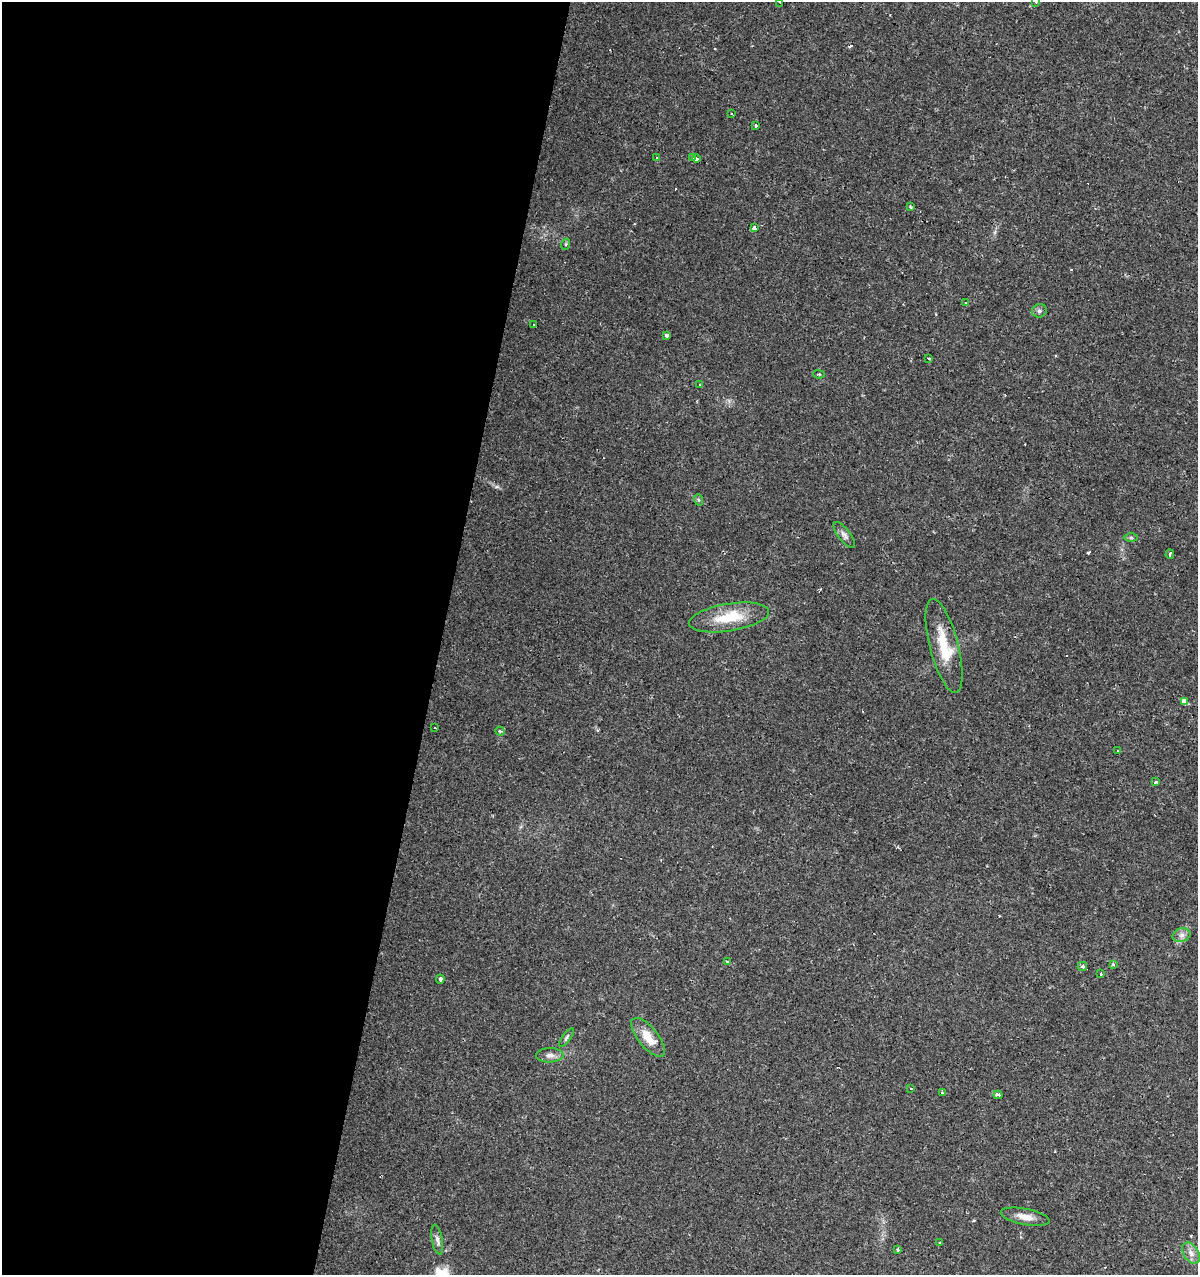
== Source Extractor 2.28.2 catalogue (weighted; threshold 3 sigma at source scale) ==
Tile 5 of 4 x 4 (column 1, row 2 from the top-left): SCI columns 218-1413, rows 2552-3824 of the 5283 x 5098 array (HDU 1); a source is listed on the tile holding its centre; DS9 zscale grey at full resolution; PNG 1200 x 1277 px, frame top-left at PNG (2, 2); each listed source drawn as its Kron ellipse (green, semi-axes under 4 px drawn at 4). Shown black and unused: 37% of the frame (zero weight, under 2 of 3 exposures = <1% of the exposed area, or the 3 px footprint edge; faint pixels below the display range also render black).
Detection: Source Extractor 2.28.2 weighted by HDU 2 'WHT'; one run over the whole footprint, this tile lists its part. Background 0.0208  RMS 0.0036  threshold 0.016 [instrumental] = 3 sigma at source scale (4.5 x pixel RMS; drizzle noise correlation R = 1.50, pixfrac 1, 0.0396/0.0396 arcsec/px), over >= 5 px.
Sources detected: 54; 9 cosmic-ray / hot-pixel residue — neither listed nor drawn; the other 45 listed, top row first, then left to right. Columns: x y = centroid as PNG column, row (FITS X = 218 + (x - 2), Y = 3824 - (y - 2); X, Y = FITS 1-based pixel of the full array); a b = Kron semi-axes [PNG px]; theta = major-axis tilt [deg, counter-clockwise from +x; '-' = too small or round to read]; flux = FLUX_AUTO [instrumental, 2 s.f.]
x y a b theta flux
780 2 2 2 - 0.26
1036 2 3 3 - 0.52
732 114 4 2 - 0.39
755 126 3 3 - 4.8
657 157 3 2 - 0.69
693 158 3 3 - 1
696 159 4 3 - 0.95
910 206 3 3 - 0.46
754 228 4 3 - 1.4
566 244 6 3 72 0.41
965 303 4 2 - 0.34
1039 311 7 6 - 0.94
534 324 3 2 - 0.64
666 335 3 3 - 0.93
928 359 3 3 - 3.8
819 374 5 3 - 0.37
700 385 3 3 - 0.72
699 500 6 3 -70 0.47
844 535 16 6 -52 1.5
1131 538 6 4 0 0.59
1170 554 5 2 - 0.6
729 617 40 13 9 12
944 646 48 14 -75 12
1184 701 4 4 - 24
435 728 3 3 - 0.83
500 731 5 4 - 0.51
1117 750 3 3 - 0.78
1155 782 3 3 - 5.8
1182 935 9 6 16 1.5
728 961 3 3 - 3.4
1113 965 4 3 - 0.62
1082 966 5 4 - 0.72
1101 974 3 3 - 0.56
440 979 4 3 - 2.1
567 1037 11 3 54 0.73
648 1037 24 10 -51 6.1
550 1055 13 7 1 1.8
911 1088 3 3 - 1.8
942 1093 4 3 - 0.62
998 1095 4 3 - 1.7
1025 1217 25 8 -11 3.6
437 1240 15 5 -80 1.5
940 1243 3 3 - 0.86
897 1250 4 3 - 1.2
1191 1253 12 7 -59 2
Isophote crosses this tile's border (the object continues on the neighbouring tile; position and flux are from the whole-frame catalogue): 2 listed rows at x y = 780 2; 1036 2
Unlisted compact peaks at least as high as the median listed source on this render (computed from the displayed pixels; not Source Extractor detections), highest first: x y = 1088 553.